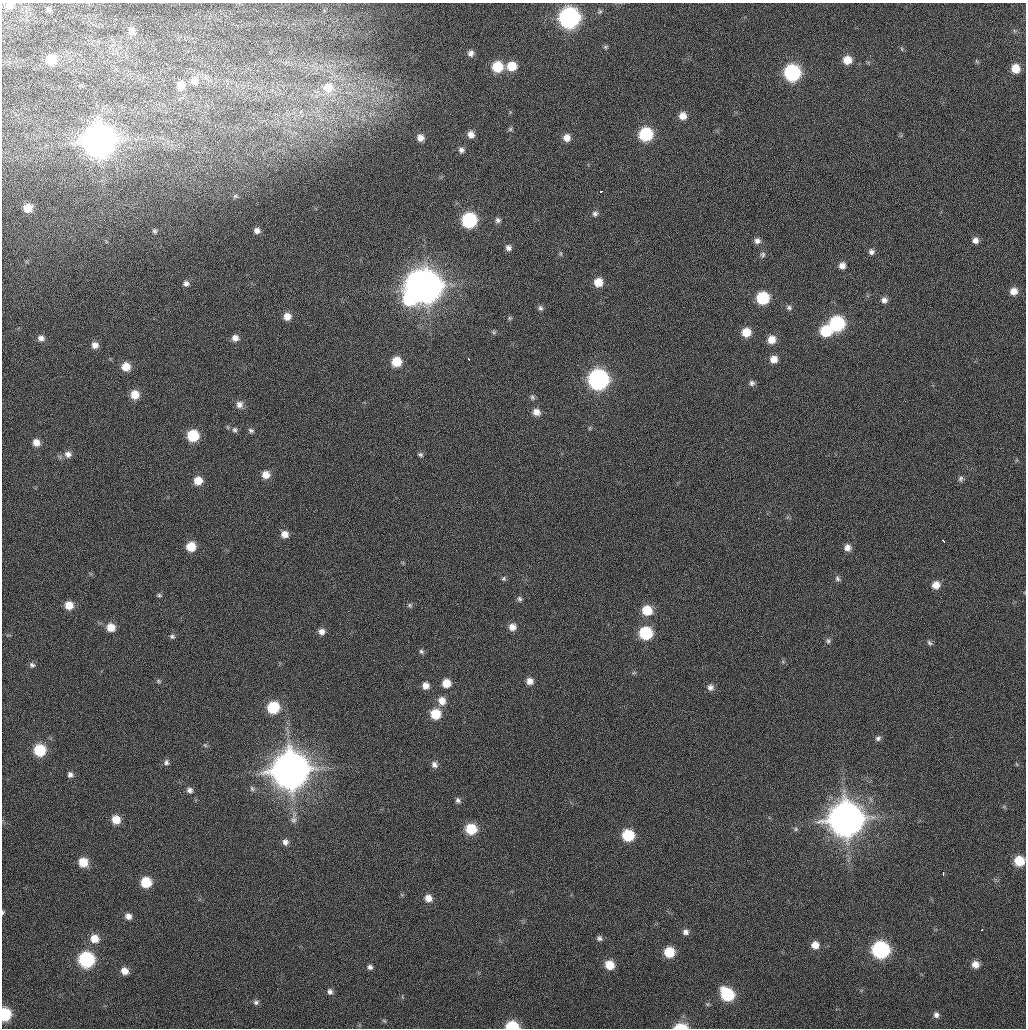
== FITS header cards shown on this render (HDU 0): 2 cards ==
NAXIS1  =                 1024 / Comment
NAXIS2  =                 1026 / Comment

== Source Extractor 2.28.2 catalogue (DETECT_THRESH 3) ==
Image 1024 x 1026 px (HDU 0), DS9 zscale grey, 1 PNG px = 1 image px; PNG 1028 x 1030 px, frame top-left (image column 1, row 1026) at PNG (2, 3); no overlay
Background 25.7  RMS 4.1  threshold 12.2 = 3 sigma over >= 5 px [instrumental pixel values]
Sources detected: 156; all 156 listed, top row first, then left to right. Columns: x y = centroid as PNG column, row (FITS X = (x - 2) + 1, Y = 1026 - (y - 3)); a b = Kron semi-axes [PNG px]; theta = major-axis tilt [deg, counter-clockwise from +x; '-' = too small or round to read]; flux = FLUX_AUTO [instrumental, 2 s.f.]
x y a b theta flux
9 6 8 6 22 2.4e+03
49 10 6 5 - 6.6e+02
600 12 7 6 - 5.9e+02
569 18 10 10 - 1.1e+05
132 31 10 8 -70 2.0e+03
605 47 6 5 - 4.3e+02
902 49 6 4 -71 3.3e+02
471 53 7 6 - 1.2e+03
51 59 9 9 - 6.0e+03
847 60 8 8 - 3.7e+03
976 61 6 4 -71 3.8e+02
512 66 9 9 - 5.7e+03
497 67 9 9 - 9.0e+03
1016 68 8 8 - 4.4e+03
792 73 9 9 - 4.4e+04
194 81 11 10 - 2.7e+03
181 86 10 9 - 3.4e+03
328 88 16 15 - 7.3e+03
300 112 7 4 69 5.8e+02
683 116 7 7 - 2.4e+03
510 129 6 6 - 4.9e+02
471 134 8 7 - 1.9e+03
646 134 9 8 - 2.1e+04
420 138 7 7 - 1.9e+03
566 138 7 7 - 2.4e+03
99 141 12 12 - 6.2e+05
461 150 7 7 - 1.0e+03
601 191 4 3 - 4.5e+03
235 196 8 5 -12 5.5e+02
28 208 7 7 - 3.6e+03
595 214 7 7 - 7.8e+02
469 220 9 9 - 3.2e+04
498 220 7 6 - 7.9e+02
155 231 5 5 - 5.2e+02
257 231 8 7 - 1.4e+03
975 240 7 7 - 1.5e+03
757 241 8 7 - 1.3e+03
508 248 7 6 - 1.1e+03
871 252 8 7 - 1.1e+03
560 254 8 4 -82 4.0e+02
763 255 8 7 - 7.8e+02
842 265 7 7 - 1.7e+03
598 282 7 7 - 4.0e+03
186 283 8 7 - 1.0e+03
417 283 10 9 - 1.4e+05
427 287 12 11 - 5.3e+05
1014 291 8 8 - 2.4e+03
763 298 8 8 - 1.5e+04
410 299 17 16 - 3.1e+04
884 300 8 7 - 1.3e+03
540 308 7 6 - 6.9e+02
789 308 7 6 - 7.1e+02
287 316 8 8 - 2.6e+03
510 318 5 5 - 3.8e+02
837 324 9 9 - 3.2e+04
826 331 9 9 - 1.0e+04
494 332 7 5 -21 4.6e+02
746 332 8 8 - 5.0e+03
41 338 9 8 - 1.5e+03
235 338 8 7 - 1.8e+03
771 340 9 8 - 3.2e+03
95 345 8 8 - 1.8e+03
468 359 4 3 - 1.7e+03
774 359 8 8 - 2.5e+03
396 362 8 8 - 6.3e+03
126 367 8 8 - 4.0e+03
598 379 10 10 - 1.0e+05
752 383 7 7 - 8.3e+02
135 394 8 8 - 4.3e+03
532 397 8 6 -66 6.4e+02
239 404 9 9 - 1.5e+03
536 412 8 7 - 2.1e+03
590 428 6 4 89 3.3e+02
235 430 7 7 - 7.8e+02
251 430 8 6 -23 7.2e+02
193 436 8 8 - 1.2e+04
36 442 7 6 - 2.3e+03
68 454 9 9 - 1.5e+03
420 455 7 6 - 6.3e+02
266 475 9 8 - 2.9e+03
961 479 8 6 69 7.2e+02
198 481 8 8 - 3.9e+03
285 534 8 8 - 2.2e+03
943 541 5 3 - 6.0e+03
191 547 8 8 - 5.6e+03
847 547 7 7 - 1.6e+03
503 579 6 6 - 4.9e+02
837 579 8 6 -51 6.7e+02
936 585 8 7 - 2.6e+03
159 595 6 5 - 4.7e+02
519 599 8 6 -72 6.9e+02
69 605 8 8 - 3.6e+03
410 605 7 6 - 5.4e+02
647 610 9 8 - 6.5e+03
111 627 8 8 - 3.6e+03
512 627 8 7 - 2.2e+03
321 631 7 7 - 1.5e+03
646 633 8 8 - 1.8e+04
172 636 6 6 - 6.5e+02
828 641 7 6 - 6.3e+02
929 643 8 5 -52 5.7e+02
421 651 6 5 - 6.0e+02
32 665 7 6 - 7.8e+02
159 681 7 5 -22 4.5e+02
530 681 7 7 - 1.9e+03
446 683 8 7 - 3.8e+03
425 686 7 7 - 1.9e+03
710 687 7 7 - 1.1e+03
442 701 10 9 - 2.8e+03
273 707 9 9 - 1.3e+04
435 714 9 8 - 7.6e+03
878 738 7 6 - 7.7e+02
205 745 7 4 -45 4.3e+02
40 750 8 8 - 1.3e+04
166 762 7 6 - 8.0e+02
434 765 8 7 - 1.2e+03
291 770 13 12 - 1.0e+06
70 775 7 6 - 9.7e+02
252 789 8 6 -56 7.4e+02
190 790 8 7 - 1.0e+03
458 800 7 6 - 7.6e+02
846 819 12 12 - 8.1e+05
116 820 8 8 - 4.1e+03
293 820 10 9 - 1.4e+03
471 829 9 8 - 9.9e+03
796 829 6 5 - 4.8e+02
628 835 9 8 - 1.3e+04
285 842 8 7 - 1.3e+03
1019 861 8 8 - 6.9e+03
83 862 8 8 - 5.3e+03
943 873 4 2 - 2.3e+03
146 882 8 8 - 8.6e+03
428 898 8 7 - 2.3e+03
3 912 5 3 - 3.7e+02
128 916 7 7 - 1.6e+03
982 929 3 2 - 2.4e+03
686 932 8 8 - 1.3e+03
94 938 10 9 - 3.8e+03
599 938 8 7 - 8.7e+02
815 945 8 8 - 2.6e+03
881 949 10 9 - 5.4e+04
669 952 8 8 - 8.6e+03
86 959 9 9 - 4.1e+04
975 964 8 8 - 2.4e+03
610 965 8 8 - 5.0e+03
370 967 6 5 - 8.4e+02
124 971 8 7 - 2.5e+03
330 991 7 6 - 9.4e+02
727 994 10 8 -44 2.0e+04
256 1002 8 6 3 7.2e+02
707 1004 7 5 -21 4.7e+02
5 1014 8 7 - 1.8e+04
936 1015 7 7 - 1.1e+03
384 1021 7 3 -37 3.4e+02
512 1026 8 6 -2 1.4e+04
681 1027 13 6 2 5.3e+03
At the frame edge (FLAGS 8, measured only in part): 5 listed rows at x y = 9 6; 3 912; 5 1014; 512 1026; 681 1027